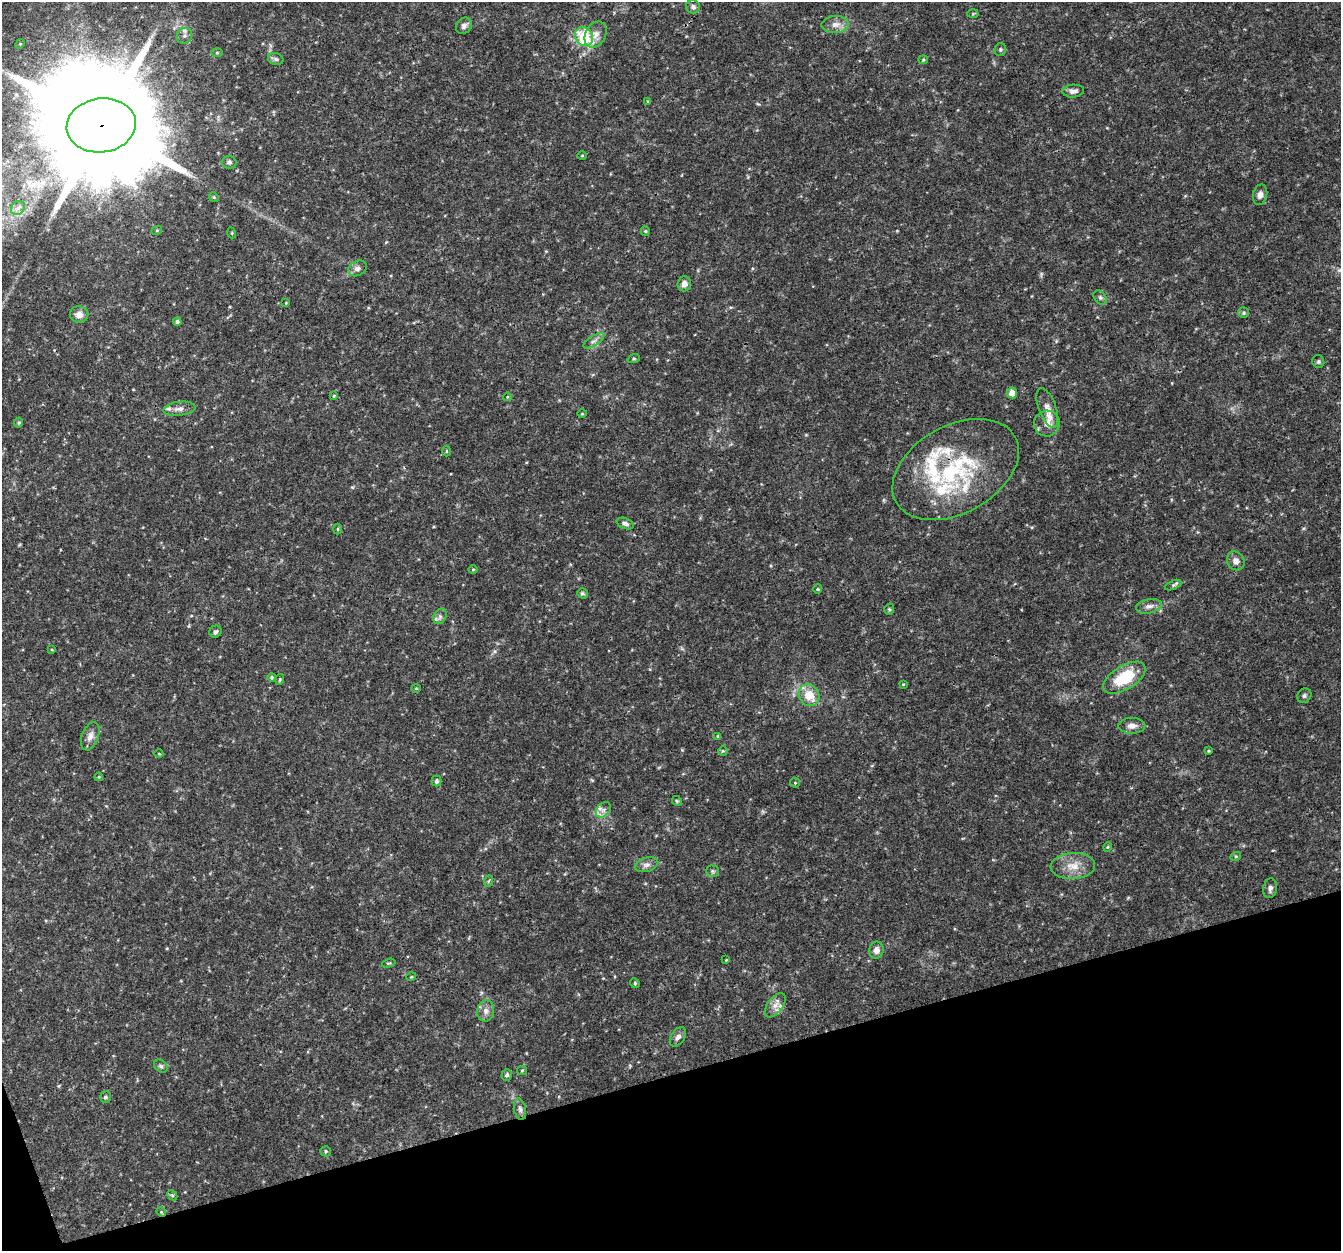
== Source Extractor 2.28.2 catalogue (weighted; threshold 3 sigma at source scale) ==
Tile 14 of 4 x 4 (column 2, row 4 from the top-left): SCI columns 1344-2682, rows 119-1367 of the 5362 x 5182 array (HDU 1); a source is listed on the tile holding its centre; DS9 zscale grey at full resolution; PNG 1343 x 1253 px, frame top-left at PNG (2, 2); each listed source drawn as its Kron ellipse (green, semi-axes under 4 px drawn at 4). Shown black and unused: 14% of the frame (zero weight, under 3 of 4 exposures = <1% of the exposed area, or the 3 px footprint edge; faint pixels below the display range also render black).
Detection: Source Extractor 2.28.2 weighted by HDU 2 'WHT'; one run over the whole footprint, this tile lists its part. Background 0.0306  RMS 0.0034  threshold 0.0155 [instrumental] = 3 sigma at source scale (4.5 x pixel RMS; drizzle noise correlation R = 1.50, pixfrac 1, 0.0396/0.0396 arcsec/px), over >= 5 px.
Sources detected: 103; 7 inside a brighter listed object's ellipse — not listed separately; the other 96 listed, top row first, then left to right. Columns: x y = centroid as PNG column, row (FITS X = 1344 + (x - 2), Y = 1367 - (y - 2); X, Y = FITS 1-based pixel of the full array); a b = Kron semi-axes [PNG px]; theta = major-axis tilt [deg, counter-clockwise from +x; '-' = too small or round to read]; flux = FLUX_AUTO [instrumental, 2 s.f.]
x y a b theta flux
693 7 7 6 - 1
973 14 5 3 - 0.35
835 24 14 8 3 2.5
464 26 9 7 49 1.2
596 34 14 10 63 2.7
184 36 8 7 - 1.3
584 36 10 8 -54 16
20 44 5 4 - 0.42
1000 49 6 6 - 0.6
217 53 5 3 - 0.36
276 59 8 5 -17 0.83
923 60 5 4 - 0.4
1073 91 11 6 4 1.5
648 101 4 3 - 0.33
101 125 35 27 7 15000
582 156 5 3 - 0.31
229 162 7 6 - 0.86
1260 195 10 7 77 1.5
214 197 5 4 - 0.44
18 208 8 6 44 1.3
157 230 5 3 - 0.31
645 231 5 4 - 0.38
232 233 5 3 - 0.34
357 268 10 7 28 1.4
684 284 7 6 - 1.9
1100 298 8 5 -49 0.73
286 303 3 3 - 0.26
1244 313 5 5 - 0.57
79 314 9 8 - 2.3
177 322 4 4 - 0.87
594 341 12 5 32 1.3
634 359 6 4 18 0.43
1318 362 6 6 - 0.63
1012 393 5 5 - 2.7
334 396 4 3 - 0.34
507 397 4 3 - 0.24
1047 408 21 8 -70 2.7
179 409 16 7 6 2.1
582 414 5 3 - 0.31
19 423 5 4 - 0.53
1047 423 13 13 - 3
446 451 5 3 - 0.41
956 469 68 44 29 42
625 524 9 5 -21 1.1
338 529 5 3 - 0.32
1236 561 10 8 -59 1.8
473 569 5 3 - 0.32
1173 585 9 4 21 0.65
818 589 4 4 - 0.37
582 593 5 5 - 0.69
1149 606 13 7 11 1.8
889 609 6 4 71 0.48
440 616 8 6 55 1
216 632 6 5 - 0.85
52 650 4 3 - 0.27
272 677 4 4 - 0.51
1124 678 24 12 32 15
280 679 5 4 - 0.41
903 684 3 3 - 0.28
416 688 4 4 - 0.37
809 695 11 10 - 6.5
1304 696 7 6 - 0.87
1132 726 13 8 0 2.1
90 736 14 8 70 2.3
718 736 4 4 - 0.39
723 751 5 5 - 0.44
1208 751 3 3 - 0.33
159 754 4 3 - 0.22
99 777 4 3 - 0.29
437 781 5 5 - 0.81
795 783 5 5 - 0.34
677 801 5 4 - 0.44
603 810 9 6 47 1.5
1108 847 4 4 - 0.38
1236 856 5 3 - 0.35
647 865 12 7 17 1.6
1073 866 22 13 3 5.3
712 871 6 5 - 0.61
489 881 6 4 69 0.46
1270 888 10 7 80 1.3
876 950 8 7 - 2.1
726 960 3 3 - 0.27
389 963 7 3 16 0.41
411 977 5 3 - 0.3
635 983 5 4 - 0.43
775 1005 14 7 53 2.3
486 1011 10 8 78 1.9
678 1037 11 6 58 1.5
161 1066 7 5 -43 0.77
522 1070 5 4 - 0.39
507 1075 6 5 - 0.81
105 1097 6 5 - 0.67
520 1109 11 6 -78 1.2
326 1151 5 5 - 0.53
172 1195 6 4 -43 0.53
161 1212 5 4 - 0.35
Overlapping masked pixels (flux is a lower limit): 2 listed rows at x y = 101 125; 956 469